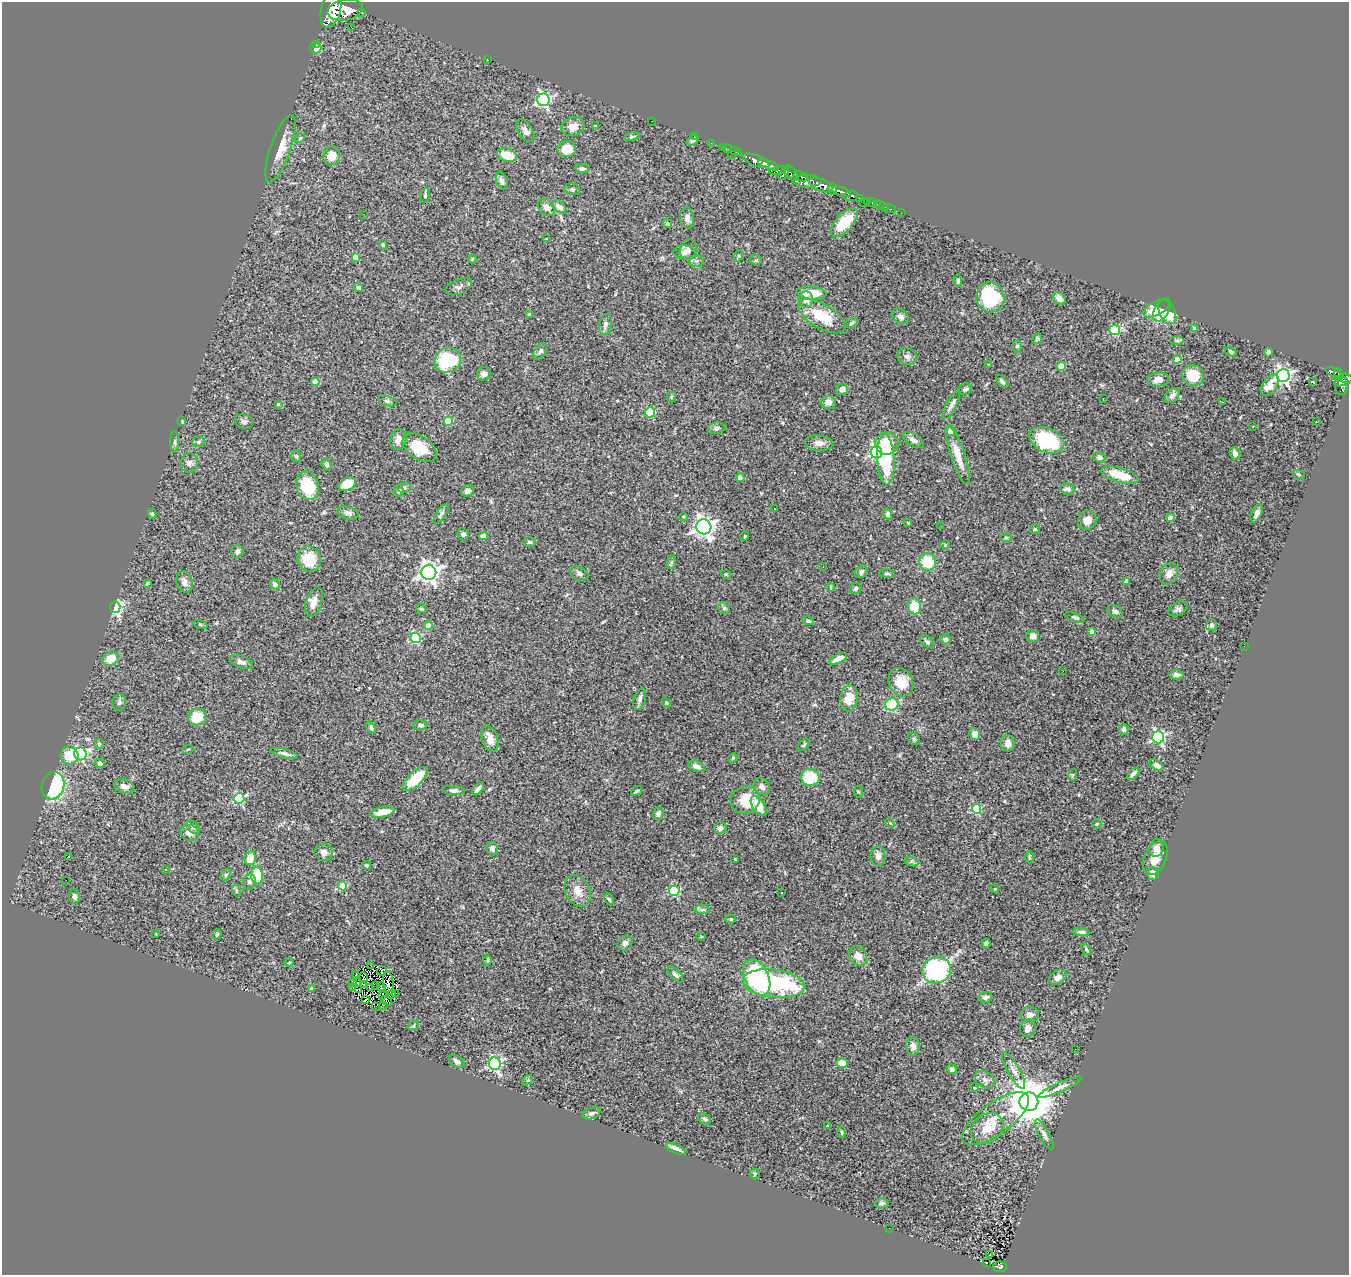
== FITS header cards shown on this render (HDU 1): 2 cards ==
NAXIS1  =                 1347
NAXIS2  =                 1273

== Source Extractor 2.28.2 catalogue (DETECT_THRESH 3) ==
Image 1347 x 1273 px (HDU 1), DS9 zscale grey, 1 PNG px = 1 image px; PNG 1351 x 1277 px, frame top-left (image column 1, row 1273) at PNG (2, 2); each listed source drawn as its Kron ellipse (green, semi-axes under 4 px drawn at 4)
Background 1.02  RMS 0.071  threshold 0.214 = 3 sigma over >= 5 px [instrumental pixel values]
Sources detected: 349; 2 with non-positive FLUX_AUTO (blend fragments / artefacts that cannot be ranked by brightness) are neither listed nor drawn; the other 347 listed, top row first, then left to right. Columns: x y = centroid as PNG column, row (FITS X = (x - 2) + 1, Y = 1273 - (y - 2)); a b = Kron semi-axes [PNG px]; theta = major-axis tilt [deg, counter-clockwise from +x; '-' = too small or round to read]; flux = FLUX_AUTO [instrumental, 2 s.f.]
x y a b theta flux
331 9 19 9 75 8400
345 10 18 10 11 8400
361 12 3 3 - 150
351 27 2 2 - 4.1
316 44 3 3 - 14
316 48 5 5 - 53
487 59 2 2 - 3.5
543 100 6 6 - 970
651 121 2 2 - 5.8
573 126 11 9 16 36
595 126 4 3 - 5.8
525 131 13 7 -56 23
694 136 3 2 - 12
632 137 8 4 13 9
300 138 5 4 - 6
693 140 7 4 36 16
711 143 2 2 - 17
722 147 2 2 - 15
280 149 35 10 71 86
567 149 9 8 - 84
728 149 4 2 - 26
734 151 2 2 - 15
738 153 2 2 - 18
732 154 2 2 - 15
507 155 10 6 -16 85
332 156 9 8 - 53
756 161 14 5 -23 2100
769 165 11 4 -20 2300
582 169 7 3 -6 11
778 170 8 4 13 710
784 173 7 3 57 700
791 173 9 5 -49 820
800 176 7 3 -27 610
501 180 9 5 -71 17
807 181 14 6 0 1600
821 185 13 6 -24 4700
572 189 8 5 -18 10
833 189 6 4 -87 1000
842 192 10 4 -17 1800
425 195 8 4 76 7.9
851 196 7 5 5 300
859 198 3 3 - 280
868 201 3 3 - 89
863 202 2 2 - 9
872 202 3 3 - 33
877 204 2 2 - 11
882 206 8 2 -23 27
546 207 10 7 -44 30
559 207 8 5 -38 35
889 208 7 2 -20 19
901 213 2 2 - 3.9
364 214 2 2 - 3.3
687 218 10 7 -85 20
667 223 5 4 - 9.3
844 223 17 8 48 120
546 239 3 3 - 3.9
383 245 5 3 - 6.6
688 249 10 8 72 19
685 253 12 7 -7 21
738 256 5 3 - 4.7
355 257 4 4 - 53
472 259 4 4 - 5
756 260 6 5 - 6.7
696 261 7 6 - 13
958 281 6 4 89 8
358 287 5 3 - 8.1
459 287 14 7 22 16
811 293 15 6 -5 98
990 297 15 14 - 230
1059 298 7 5 -48 31
806 299 8 7 - 31
1157 308 14 7 28 100
1162 310 13 7 60 100
1167 312 13 7 -63 110
529 314 4 4 - 6.7
822 316 26 12 -31 170
900 316 9 7 -38 20
852 323 7 4 28 7.9
605 324 10 6 77 19
1194 328 4 4 - 8.9
1115 330 5 5 - 210
1037 339 5 4 - 12
1177 340 7 4 0 9.2
1017 346 6 4 89 8.9
540 351 9 5 50 15
1231 352 6 4 -34 8.5
1269 352 4 4 - 27
907 357 10 8 -28 19
1177 359 4 4 - 81
448 360 13 12 - 270
989 365 3 2 - 3.4
1061 367 4 4 - 95
1333 372 8 3 -21 230
484 374 7 6 - 17
1193 375 11 10 - 120
1338 375 7 3 -86 340
1283 376 6 6 - 1500
1346 378 6 5 - 590
1158 379 11 7 4 38
1002 381 8 4 -46 11
315 382 4 4 - 58
1313 382 4 3 - 12
1341 382 7 3 14 390
1270 385 12 7 54 48
1341 386 9 6 -84 570
842 389 6 5 - 19
965 389 7 5 22 13
1172 395 9 6 48 24
671 397 5 5 - 6.7
1103 398 2 2 - 3.2
387 401 9 5 -17 9.7
828 402 7 6 - 29
1222 402 3 2 - 4.3
278 404 4 3 - 7.3
951 405 16 5 62 20
650 412 5 5 - 230
182 421 5 3 - 5.8
448 421 4 4 - 130
244 422 9 7 -18 18
1316 422 2 2 - 3.1
1253 426 3 3 - 5
716 428 9 5 11 16
950 431 5 5 - 32
398 439 10 7 71 26
914 440 12 6 -31 25
1047 440 18 12 -24 330
175 442 10 4 -90 11
199 442 6 5 - 8.9
819 443 14 7 -5 32
887 444 11 11 - 120
419 448 19 11 -35 130
876 452 6 5 - 990
1235 453 6 5 - 21
958 455 30 7 -72 72
296 456 6 4 -72 7.8
1099 457 6 5 - 16
886 459 25 8 -87 310
189 463 9 8 - 18
327 464 6 4 -68 9.5
1120 475 19 7 -16 110
1299 475 6 3 -19 4.5
740 478 4 4 - 62
347 484 9 6 28 92
307 486 14 11 -73 220
404 488 7 5 0 11
1067 489 7 5 -5 17
398 491 6 5 - 8.7
467 491 6 5 - 17
774 509 2 2 - 4
348 513 10 6 -17 16
1257 513 9 5 65 18
152 514 5 4 - 5.2
441 514 11 5 54 13
888 514 5 4 - 12
684 517 4 3 - 4.3
1170 518 4 4 - 64
1087 520 10 9 - 37
908 523 3 3 - 4.2
941 526 2 2 - 3.1
704 527 7 7 - 2500
1035 529 5 5 - 7
463 534 6 5 - 11
483 536 4 4 - 43
745 536 5 3 - 3.4
1006 537 6 4 0 6.1
530 542 6 4 1 7.1
945 545 4 4 - 4.9
237 551 6 6 - 18
309 559 13 11 -72 140
671 562 7 4 89 7.8
927 562 9 8 - 130
823 567 3 2 - 3.3
429 572 7 7 - 2400
861 572 6 5 - 15
579 573 10 6 -28 14
887 573 8 4 -1 7.9
1169 574 11 8 61 34
726 575 5 3 - 3.7
1127 581 4 4 - 29
184 582 11 8 -74 26
147 583 4 3 - 5.3
275 584 5 5 - 18
831 587 5 3 - 4.3
856 588 6 5 - 10
314 602 15 8 73 44
914 606 8 6 -73 110
115 607 6 5 - 660
724 608 6 6 - 8.5
421 609 5 3 - 5.4
1178 609 10 6 27 16
1115 611 8 6 -30 17
1075 617 10 3 -19 8.1
808 621 6 4 -8 10
201 624 7 3 -19 5.6
1211 625 6 5 - 12
428 626 4 4 - 65
1092 632 4 4 - 36
1033 636 6 6 - 28
416 638 5 5 - 370
945 639 5 5 - 11
927 642 8 5 -38 11
1244 646 2 2 - 2.2
111 659 8 7 - 71
838 659 9 4 25 40
241 662 12 6 -22 21
1063 671 3 2 - 4.7
1177 675 7 4 -6 16
901 682 15 12 -65 81
849 698 13 8 85 89
640 699 11 6 74 18
119 702 8 7 - 14
666 703 5 3 - 5.2
892 704 6 6 - 220
197 717 9 8 - 110
420 725 7 5 -2 12
371 728 7 4 -70 9.4
1124 729 6 5 - 9.6
975 734 6 5 - 27
1158 737 6 6 - 810
490 739 13 7 -72 37
914 739 6 5 - 7.6
1008 743 8 6 -82 30
99 744 5 4 - 6.6
804 745 7 4 45 7.2
188 749 6 3 20 4.2
284 753 14 4 -14 16
80 754 6 6 - 570
69 755 9 9 - 91
733 758 4 4 - 5.2
100 763 5 4 - 25
1156 765 7 5 -30 22
696 766 8 5 -19 23
1133 774 7 4 42 15
1072 775 6 4 72 6.4
810 777 9 8 - 170
415 779 15 7 45 150
53 786 14 11 71 380
124 786 11 6 -17 20
762 787 9 7 -47 22
478 789 7 4 50 17
453 790 11 4 -3 14
636 791 6 3 37 7.6
859 792 6 4 -70 5.2
239 798 5 5 - 340
745 800 14 13 - 120
759 806 11 6 -57 68
976 809 5 4 - 210
383 812 12 5 12 59
658 814 7 5 72 17
890 823 5 3 - 4.6
1097 824 5 4 - 4.9
193 827 8 5 -44 13
720 828 6 5 - 16
190 833 9 8 - 26
1157 848 9 7 74 29
492 849 7 5 -68 20
324 852 9 8 - 30
878 856 9 7 -90 21
68 857 3 2 - 8.1
1029 857 6 4 90 5.1
250 858 7 5 75 66
1155 858 18 10 66 68
735 859 3 2 - 3.9
912 862 7 4 -19 9.2
367 865 4 3 - 14
165 870 3 2 - 4
1153 874 6 6 - 43
226 875 6 4 60 7.1
257 876 8 6 -87 180
66 880 2 2 - 3.7
250 882 7 6 - 14
343 886 4 4 - 160
995 889 4 3 - 3.9
236 890 6 4 -72 6.8
578 891 17 12 -61 53
674 891 5 5 - 340
782 893 3 2 - 5
74 897 7 5 -77 14
609 899 6 3 -62 6.3
702 910 7 4 0 9.6
731 919 5 4 - 6.9
1081 932 8 3 -3 13
156 934 4 3 - 3.5
217 934 5 3 - 6.9
701 937 4 3 - 3.8
625 943 8 6 43 16
986 943 4 4 - 14
1086 949 6 4 -54 7.5
858 956 10 8 -49 38
488 960 5 3 - 7.7
289 962 4 4 - 5
371 965 4 2 - 8.3
937 970 14 13 - 610
382 971 5 3 - 1.7
356 975 3 2 - 5.7
675 975 10 5 -45 13
1058 977 9 7 33 25
364 978 5 2 - 6.8
757 978 19 12 -64 620
353 983 2 2 - 4.3
358 983 3 2 - 3.6
388 983 12 5 -82 2.6
774 984 31 14 -7 570
363 985 4 2 - 5
375 986 3 2 - 18
353 987 3 2 - 7.5
371 987 3 2 - 5.2
381 987 4 2 - 2.3
312 989 4 3 - 8.8
358 989 4 2 - 5
396 993 2 2 - 3.2
392 994 4 2 - 3.7
383 995 3 2 - 3.5
985 997 7 5 9 16
365 1000 3 2 - 6.2
387 1001 6 3 -32 0.49
384 1005 3 2 - 3.9
376 1006 3 2 - 6.6
1030 1014 9 8 - 27
413 1026 6 4 19 5.7
1028 1028 9 8 - 25
913 1046 9 6 -87 22
1075 1049 2 2 - 6.1
457 1061 8 5 -34 20
842 1063 6 4 -17 53
495 1064 6 6 - 830
952 1069 5 4 - 11
1014 1070 21 6 -60 33
528 1080 6 4 44 7.1
985 1080 11 8 -33 23
1060 1087 23 4 24 25
974 1088 4 3 - 12
1029 1102 9 9 - 20000
591 1113 9 5 20 13
705 1119 7 5 -38 11
995 1119 39 15 36 140
828 1126 4 3 - 5.7
987 1128 18 13 38 88
842 1132 5 3 - 5.4
1044 1134 17 5 -62 21
676 1149 11 4 -24 27
755 1174 5 4 - 6.4
882 1203 7 5 -1 9.7
889 1228 2 2 - 3.2
990 1255 3 2 - 6.2
986 1263 3 2 - 9.3
1000 1267 7 5 -9 170
At the frame edge (FLAGS 8, measured only in part): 2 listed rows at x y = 331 9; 1346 378
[2 non-positive-flux detections neither listed nor drawn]